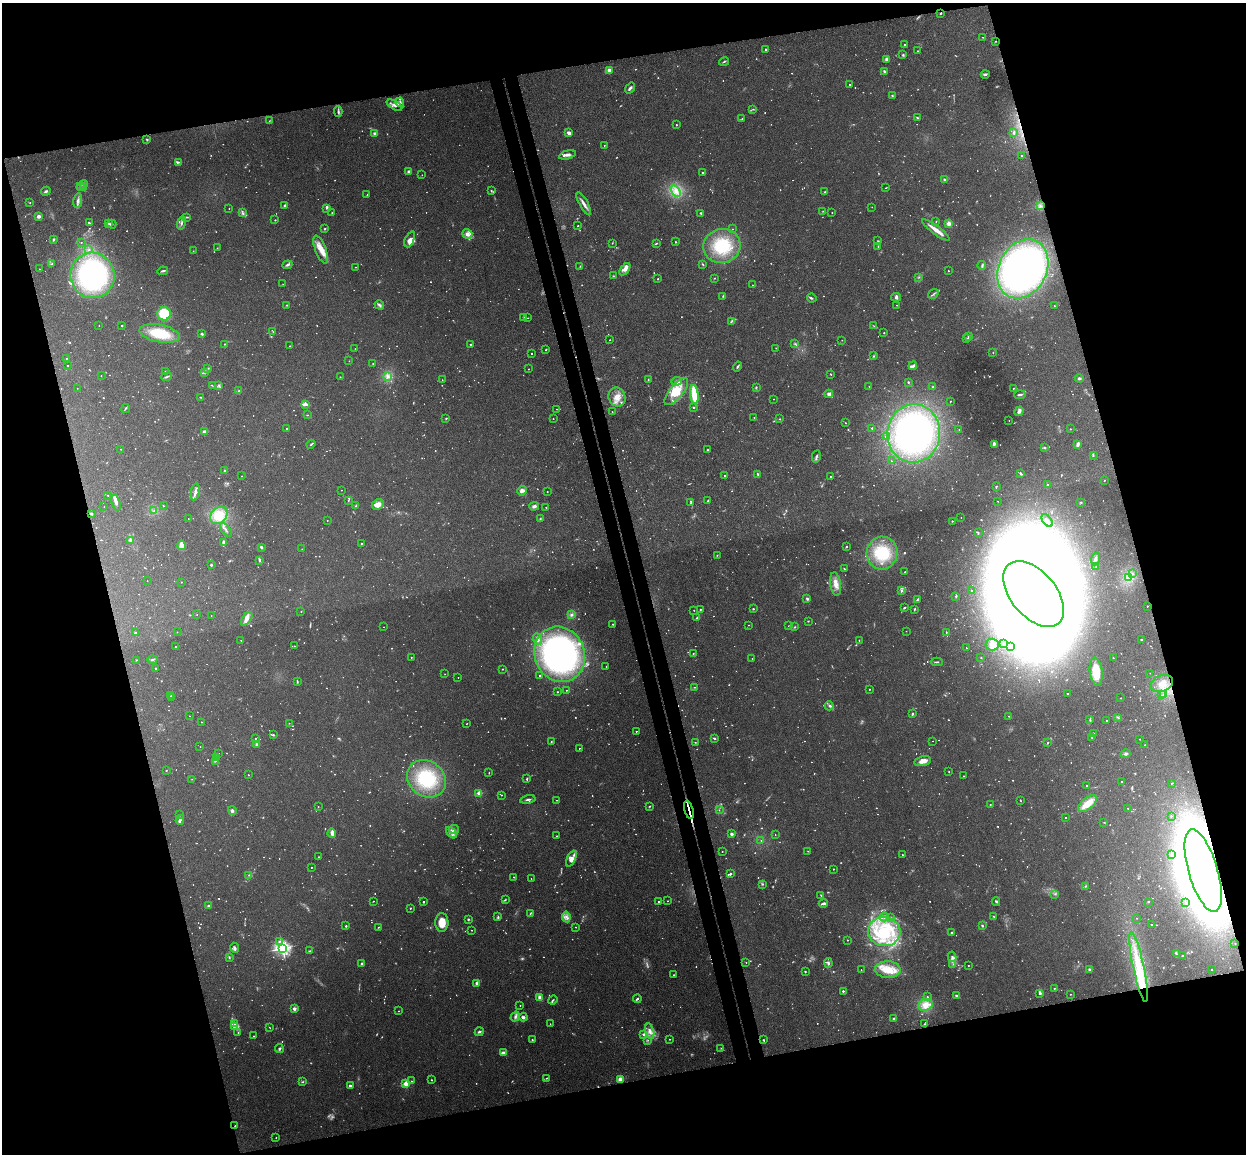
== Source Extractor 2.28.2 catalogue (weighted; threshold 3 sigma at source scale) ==
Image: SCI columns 57-5029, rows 154-4758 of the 5086 x 5029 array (HDU 1 of 3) = the unmasked area's bounding box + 8 px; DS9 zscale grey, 4 x 4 block average (1 PNG px = mean of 4 x 4 image px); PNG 1248 x 1156 px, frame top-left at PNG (2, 3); each listed source drawn as its Kron ellipse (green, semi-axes under 4 px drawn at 4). Shown black and unused: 31% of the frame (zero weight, under 3 of 4 exposures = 5% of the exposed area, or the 3 px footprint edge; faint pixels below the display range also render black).
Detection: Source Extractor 2.28.2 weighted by HDU 2 'WHT'. Background 0.0427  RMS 0.0043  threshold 0.0192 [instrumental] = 3 sigma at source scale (4.5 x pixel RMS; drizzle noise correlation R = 1.50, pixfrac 1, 0.05/0.05 arcsec/px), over >= 5 px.
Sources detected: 1789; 377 too faint to see at this stretch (4 x 4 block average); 34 inside a brighter object's white glare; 9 cosmic-ray / hot-pixel residue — neither listed nor drawn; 40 coinciding with a brighter row at this scale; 78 inside a brighter listed object's ellipse — not listed separately; of the other 1251, all 500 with FLUX_AUTO >= 1.28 (the completeness limit of this list) listed and drawn (751 fainter detections not listed), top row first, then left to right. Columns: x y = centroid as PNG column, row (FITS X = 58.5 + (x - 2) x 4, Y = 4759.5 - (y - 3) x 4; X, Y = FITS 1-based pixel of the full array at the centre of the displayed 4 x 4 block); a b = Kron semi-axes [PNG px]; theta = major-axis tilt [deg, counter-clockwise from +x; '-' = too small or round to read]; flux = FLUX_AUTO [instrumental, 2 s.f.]
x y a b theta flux
941 13 3 2 - 2.4
983 37 2 2 - 1.8
995 41 2 2 - 1.5
905 44 2 2 - 2.2
765 50 2 2 - 2.6
917 51 2 2 - 2.6
903 55 3 2 - 2.5
887 59 3 3 - 9.5
724 62 5 2 - 3.4
609 70 3 2 - 16
884 71 4 2 - 2.9
985 74 4 3 - 4.5
849 84 2 2 - 2.9
630 88 6 3 55 5.4
892 95 2 2 - 2.4
400 102 4 3 - 6.7
394 105 8 4 -29 12
753 109 3 2 - 1.8
338 112 5 3 - 5.5
917 118 3 2 - 2.5
742 119 2 2 - 1.5
269 121 3 2 - 1.4
676 125 2 2 - 3.4
1014 132 4 2 - 3.8
374 133 2 2 - 8.3
569 133 4 3 - 9.4
147 139 3 2 - 2.9
604 145 2 2 - 1.9
567 155 8 4 16 9.7
1022 156 2 2 - 1.6
178 162 3 2 - 3.3
408 172 2 2 - 9.6
703 172 2 2 - 4
422 175 2 2 - 1.6
944 180 3 2 - 2.8
84 184 4 2 - 3.7
81 187 4 2 - 3.7
83 187 4 2 - 3.6
885 188 2 2 - 1.4
46 191 5 2 - 4.7
491 191 4 2 - 2.3
676 191 6 4 -56 16
825 192 2 2 - 2.8
367 195 2 2 - 1.7
78 201 7 3 80 8.8
30 203 2 2 - 2.1
584 204 13 3 -61 14
285 205 3 2 - 3.8
1040 206 3 2 - 4
872 207 2 2 - 1.3
327 208 3 3 - 3.3
229 209 2 2 - 1.5
823 211 2 2 - 1.7
242 213 3 2 - 3.6
332 213 2 2 - 2
701 213 2 2 - 3.8
832 213 2 2 - 1.6
39 216 2 2 - 17
187 217 3 2 - 2.2
275 220 2 2 - 2.4
936 221 2 2 - 1.6
89 223 4 2 - 3.3
109 223 3 3 - 3.4
182 223 7 2 75 7.2
112 224 4 2 - 2.3
949 224 2 2 - 62
578 226 2 2 - 1.7
325 229 2 2 - 3.5
732 229 2 2 - 1.5
936 230 17 2 -37 27
467 234 5 4 - 14
53 239 3 2 - 2.7
410 239 8 4 64 16
878 241 3 2 - 1.7
81 242 2 2 - 1.3
675 242 2 2 - 2.8
612 243 2 2 - 1.8
656 243 4 2 - 2.5
722 246 19 17 15 130
878 246 3 2 - 1.6
217 248 2 2 - 1.4
321 249 15 5 -69 30
89 250 2 2 - 3
193 251 2 2 - 1.8
52 264 4 2 - 2.7
703 264 4 2 - 2.4
287 265 5 2 - 5.3
580 266 3 2 - 1.3
982 266 4 2 - 3.1
356 267 2 2 - 1.6
39 269 2 2 - 1.4
625 269 7 3 53 18
1023 269 31 24 63 750
163 271 5 2 - 3.8
948 271 2 2 - 1.9
92 275 23 22 - 410
613 276 2 2 - 1.7
918 277 2 2 - 1.5
714 278 2 2 - 1.4
658 279 2 2 - 4.4
283 284 2 2 - 1.5
752 285 2 2 - 1.5
933 294 5 2 - 3.3
723 296 3 2 - 1.8
896 297 5 4 - 5.2
812 298 5 2 - 3.7
287 305 2 2 - 3.2
379 305 5 3 - 5.3
897 305 2 2 - 1.8
1054 306 2 2 - 1.9
164 314 6 6 - 97
524 317 2 2 - 2
528 318 2 2 - 1.4
731 322 2 2 - 2.3
99 326 2 2 - 1.4
122 326 2 2 - 3.9
874 326 2 2 - 1.7
273 332 3 2 - 1.3
160 333 20 9 -11 89
884 333 2 2 - 2.4
202 334 3 3 - 3.5
969 336 3 2 - 7.8
967 339 2 2 - 1.8
610 340 2 2 - 1.5
842 340 2 2 - 1.9
225 344 2 2 - 2.7
471 344 2 2 - 3.8
795 344 2 2 - 1.9
290 346 2 2 - 1.3
776 348 2 2 - 1.8
355 349 2 2 - 1.6
546 350 2 2 - 2.2
993 353 2 2 - 3.2
531 354 2 2 - 1.4
874 356 3 2 - 2.1
66 358 2 2 - 2.9
349 361 2 2 - 1.4
373 363 2 2 - 1.5
68 366 2 2 - 1.3
738 366 5 2 - 3.6
913 366 4 3 - 7
208 368 2 2 - 1.4
528 369 2 2 - 1.3
165 371 2 2 - 4.2
204 372 3 2 - 2.5
831 374 2 2 - 2.7
101 376 2 2 - 1.4
388 376 3 3 - 6.9
166 377 5 2 - 4
340 377 2 2 - 1.4
1079 378 4 3 - 4.5
442 380 2 2 - 1.5
648 380 2 2 - 2
677 381 5 3 - 6.2
908 382 2 2 - 5.5
212 385 3 2 - 2.1
219 385 4 2 - 2.8
869 386 2 2 - 1.4
756 387 3 2 - 2.1
933 387 3 2 - 2.7
77 388 2 2 - 1.4
1013 388 2 2 - 2.3
239 391 3 2 - 1.9
676 392 16 6 51 47
829 394 4 3 - 6.3
694 395 9 3 -83 83
1020 395 6 2 4 5
201 397 3 2 - 1.9
617 397 9 8 - 28
773 399 2 2 - 1.8
950 401 3 2 - 1.5
305 404 3 3 - 7.3
693 407 2 2 - 3
125 409 5 2 - 2.9
557 409 2 2 - 1.5
1019 411 5 3 - 8.1
612 412 2 2 - 1.4
307 415 3 2 - 1.7
446 418 2 2 - 2.3
754 418 2 2 - 1.4
553 419 2 2 - 2.2
780 419 2 2 - 3
1009 420 2 2 - 1.4
845 423 2 2 - 1.5
872 428 2 2 - 2.8
286 429 2 2 - 2
959 429 2 2 - 1.3
1070 429 2 2 - 1.4
204 431 4 2 - 11
914 433 29 26 83 510
887 437 3 2 - 4.4
311 444 4 2 - 3.1
994 444 3 2 - 5.4
1078 444 4 2 - 9.6
1045 448 2 2 - 3.3
121 449 2 2 - 3.1
708 450 2 2 - 1.6
816 456 6 2 78 5.1
1093 456 2 2 - 1.4
891 461 2 2 - 2.1
224 470 3 2 - 2.5
1021 474 4 2 - 2.7
758 475 2 2 - 1.5
242 476 2 2 - 2.2
725 476 2 2 - 3.4
830 476 2 2 - 2.9
1104 481 2 2 - 2.9
1047 485 2 2 - 3.4
996 486 3 2 - 1.7
341 490 2 2 - 1.3
522 491 5 4 - 9.7
195 492 9 3 80 9.6
547 492 2 2 - 1.6
108 495 2 2 - 2.4
348 500 2 2 - 1.8
708 501 3 2 - 2.6
998 501 2 2 - 1.7
691 502 4 2 - 2.2
1081 502 2 2 - 2.2
116 503 8 3 -72 8.8
378 504 6 5 - 17
163 506 2 2 - 2.4
356 506 3 2 - 1.6
534 506 5 3 - 7.9
104 507 2 2 - 1.5
546 507 2 2 - 3
154 511 2 2 - 2.2
91 514 2 2 - 5.2
219 516 9 7 46 54
188 518 2 2 - 1.3
961 518 2 2 - 1.4
540 519 3 2 - 2
327 520 2 2 - 2.1
952 521 2 2 - 6.7
1047 521 7 2 -54 9.9
226 530 8 2 -53 5.4
978 533 3 2 - 1.8
131 540 4 3 - 4.7
224 543 3 2 - 7.7
361 543 2 2 - 2.4
182 545 5 3 - 33
261 547 2 2 - 5.1
846 547 2 2 - 2.3
302 549 2 2 - 1.4
882 553 16 15 - 110
717 555 2 2 - 1.4
1095 559 6 3 70 6.8
259 560 3 2 - 5.1
211 565 2 2 - 4.4
1096 567 2 2 - 1.5
844 569 3 2 - 1.6
905 572 2 2 - 1.5
1133 574 2 2 - 2
1129 577 3 2 - 4.3
147 581 2 2 - 1.4
181 582 2 2 - 2.4
836 584 12 5 -82 22
902 590 3 2 - 4
971 590 2 2 - 1.9
1034 594 38 22 -49 6600
956 596 3 2 - 2.5
807 599 4 2 - 3.1
917 600 3 2 - 2.5
1147 606 2 2 - 2.1
904 608 3 2 - 3
700 609 2 2 - 2.2
753 609 2 2 - 2.7
914 609 3 2 - 2.4
694 610 2 2 - 1.9
301 611 2 2 - 1.9
197 614 2 2 - 1.4
571 615 3 2 - 5.2
211 616 2 2 - 1.3
697 618 3 2 - 4.9
247 619 8 3 52 13
808 621 3 2 - 1.5
613 624 2 2 - 2.7
749 625 2 2 - 2.1
789 626 2 2 - 2
384 627 2 2 - 1.5
795 627 2 2 - 2
906 631 2 2 - 1.8
177 632 2 2 - 2
946 632 2 2 - 1.9
136 633 2 2 - 2.6
537 639 6 3 -73 11
241 640 2 2 - 1.9
859 640 2 2 - 1.7
1141 640 2 2 - 4.7
1004 643 2 2 - 1.4
992 644 7 6 - 17
294 646 2 2 - 2.3
175 647 2 2 - 1.7
1011 647 3 2 - 1.9
966 648 2 2 - 3.7
560 654 28 25 -69 690
693 654 2 2 - 1.6
411 657 2 2 - 1.3
981 658 2 2 - 1.9
1113 658 2 2 - 4.8
752 659 2 2 - 1.7
136 660 2 2 - 1.4
152 660 5 2 - 3.3
937 662 6 2 0 3.4
606 666 2 2 - 2.1
155 668 2 2 - 4.6
502 669 2 2 - 3.4
1096 672 14 6 -82 62
1150 673 2 2 - 1.3
445 674 2 2 - 1.4
540 676 2 2 - 2.2
458 677 2 2 - 1.3
297 682 4 2 - 2.5
1162 683 11 8 23 32
694 687 2 2 - 1.3
869 689 2 2 - 1.7
566 690 2 2 - 1.4
557 692 2 2 - 2.1
1067 694 2 2 - 1.3
1161 695 2 2 - 1.4
1163 695 2 2 - 2.5
171 696 2 2 - 1.7
171 698 2 2 - 1.5
1121 698 2 2 - 1.9
829 706 4 2 - 4.2
912 714 2 2 - 3.9
189 716 2 2 - 1.5
1009 716 2 2 - 1.9
1118 717 2 2 - 2
1090 719 3 2 - 2.1
1107 720 2 2 - 2
201 722 2 2 - 1.6
289 723 2 2 - 1.3
467 723 2 2 - 1.6
636 731 2 2 - 2.6
1093 733 3 2 - 2.4
273 735 4 3 - 2.7
1092 737 2 2 - 1.9
255 738 2 2 - 1.7
714 738 3 2 - 4.6
1140 739 2 2 - 1.8
932 741 2 2 - 1.5
551 742 3 2 - 2.6
695 742 2 2 - 1.3
1048 742 2 2 - 1.6
256 744 2 2 - 5.3
1145 745 2 2 - 1.4
200 747 2 2 - 1.6
579 748 2 2 - 2.5
218 754 2 2 - 1.8
1125 754 5 3 - 5.2
217 758 3 2 - 2.7
215 761 3 2 - 1.7
923 761 8 4 13 18
166 770 2 2 - 4.5
949 771 2 2 - 1.4
489 773 2 2 - 1.6
248 775 2 2 - 3
964 776 2 2 - 1.3
192 779 2 2 - 1.3
426 779 21 17 -37 140
527 779 3 2 - 3
1122 781 2 2 - 2.1
1172 783 3 2 - 1.3
1086 785 2 2 - 1.8
479 793 2 2 - 65
501 795 2 2 - 3.2
528 799 8 2 11 5.6
556 800 2 2 - 1.9
1021 801 2 2 - 1.3
1087 804 11 5 39 41
990 805 2 2 - 2.7
650 806 2 2 - 2.2
318 807 2 2 - 2.5
1128 808 2 2 - 2.3
689 810 9 2 -76 270
719 810 2 2 - 1.4
232 811 4 4 - 6.2
180 815 2 2 - 3.8
1171 816 2 2 - 1.7
1065 818 2 2 - 2.3
180 820 5 2 - 6.6
1104 822 2 2 - 1.3
454 829 5 3 - 7.1
332 833 4 3 - 12
451 833 7 3 -46 9
731 834 2 2 - 38
775 835 2 2 - 1.4
557 836 2 2 - 2.5
761 840 2 2 - 1.5
722 851 2 2 - 2.3
808 851 2 2 - 1.4
902 855 2 2 - 1.4
1172 855 2 2 - 1.9
319 857 2 2 - 1.4
571 859 8 4 64 15
311 867 2 2 - 1.4
833 869 2 2 - 1.7
1203 871 43 14 -73 3700
730 874 4 2 - 2.9
249 875 2 2 - 1.3
514 877 2 2 - 3
531 879 2 2 - 1.5
763 884 4 2 - 2.5
1085 886 3 2 - 2.2
1055 894 3 2 - 2.4
821 895 3 2 - 1.9
505 900 4 2 - 2.4
373 901 2 2 - 1.4
658 901 2 2 - 4.1
667 901 2 2 - 1.6
423 902 2 2 - 6.2
996 902 4 2 - 2.5
1148 902 3 2 - 1.7
823 903 4 3 - 5
1186 903 2 2 - 1.6
208 906 3 2 - 4.4
410 908 2 2 - 3.7
530 914 3 2 - 2
994 916 3 2 - 1.6
498 917 3 2 - 3.3
566 917 5 4 - 10
884 917 4 3 - 6
891 918 2 2 - 1.3
1137 918 2 2 - 1.4
468 919 2 2 - 3.3
442 922 9 6 -89 33
1152 925 2 2 - 1.6
346 926 2 2 - 6.1
982 926 2 2 - 2.9
378 927 2 2 - 1.9
576 927 2 2 - 1.6
472 930 2 2 - 2.6
884 932 16 14 -7 120
952 933 2 2 - 14
847 940 2 2 - 1.6
279 941 2 2 - 4.1
1235 943 2 2 - 1.8
235 948 5 3 - 6
282 948 2 2 - 890
310 951 3 2 - 2.2
1176 953 4 2 - 2.5
1183 956 2 2 - 1.3
229 957 4 2 - 2.1
952 957 5 3 - 6.3
746 962 2 2 - 1.6
828 963 5 2 - 5.5
362 964 2 2 - 32
953 964 3 2 - 2.5
968 966 2 2 - 1.4
1139 967 36 5 -78 85
861 970 2 2 - 1.6
888 970 13 8 -2 49
1090 970 2 2 - 32
1211 970 2 2 - 1.8
805 972 2 2 - 2
673 975 2 2 - 3
477 983 2 2 - 15
1054 988 2 2 - 2.1
843 991 2 2 - 7.2
1039 994 3 2 - 3
1070 994 2 2 - 1.4
956 995 3 2 - 2.9
540 997 4 3 - 10
927 997 2 2 - 1.6
637 999 4 2 - 4.6
553 1000 5 2 - 3.1
520 1005 2 2 - 1.6
925 1005 7 6 - 28
294 1009 2 2 - 43
398 1011 2 2 - 1.7
515 1017 5 4 - 7
523 1017 4 3 - 6.7
894 1018 2 2 - 5.2
235 1024 3 2 - 3.6
550 1024 2 2 - 1.3
924 1024 2 2 - 2
234 1027 3 3 - 3.4
269 1027 3 2 - 1.5
650 1031 8 4 -76 15
238 1032 2 2 - 1.9
479 1032 4 2 - 5
644 1034 4 3 - 6.6
253 1036 2 2 - 1.3
670 1039 2 2 - 1.5
532 1040 2 2 - 3.1
648 1040 2 2 - 1.4
763 1040 2 2 - 1.7
721 1048 2 2 - 1.6
279 1049 4 3 - 4.1
503 1053 4 2 - 13
546 1078 3 2 - 1.8
620 1079 2 2 - 85
431 1080 2 2 - 2.2
411 1081 2 2 - 1.4
303 1082 3 2 - 2.3
406 1084 2 2 - 140
350 1086 2 2 - 24
235 1126 2 2 - 1.3
276 1137 2 2 - 1.7
Overlapping masked pixels (flux is a lower limit): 4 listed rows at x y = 995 41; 689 810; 1203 871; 1235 943
Diffuse or blended objects may show on this block-average render without a row.